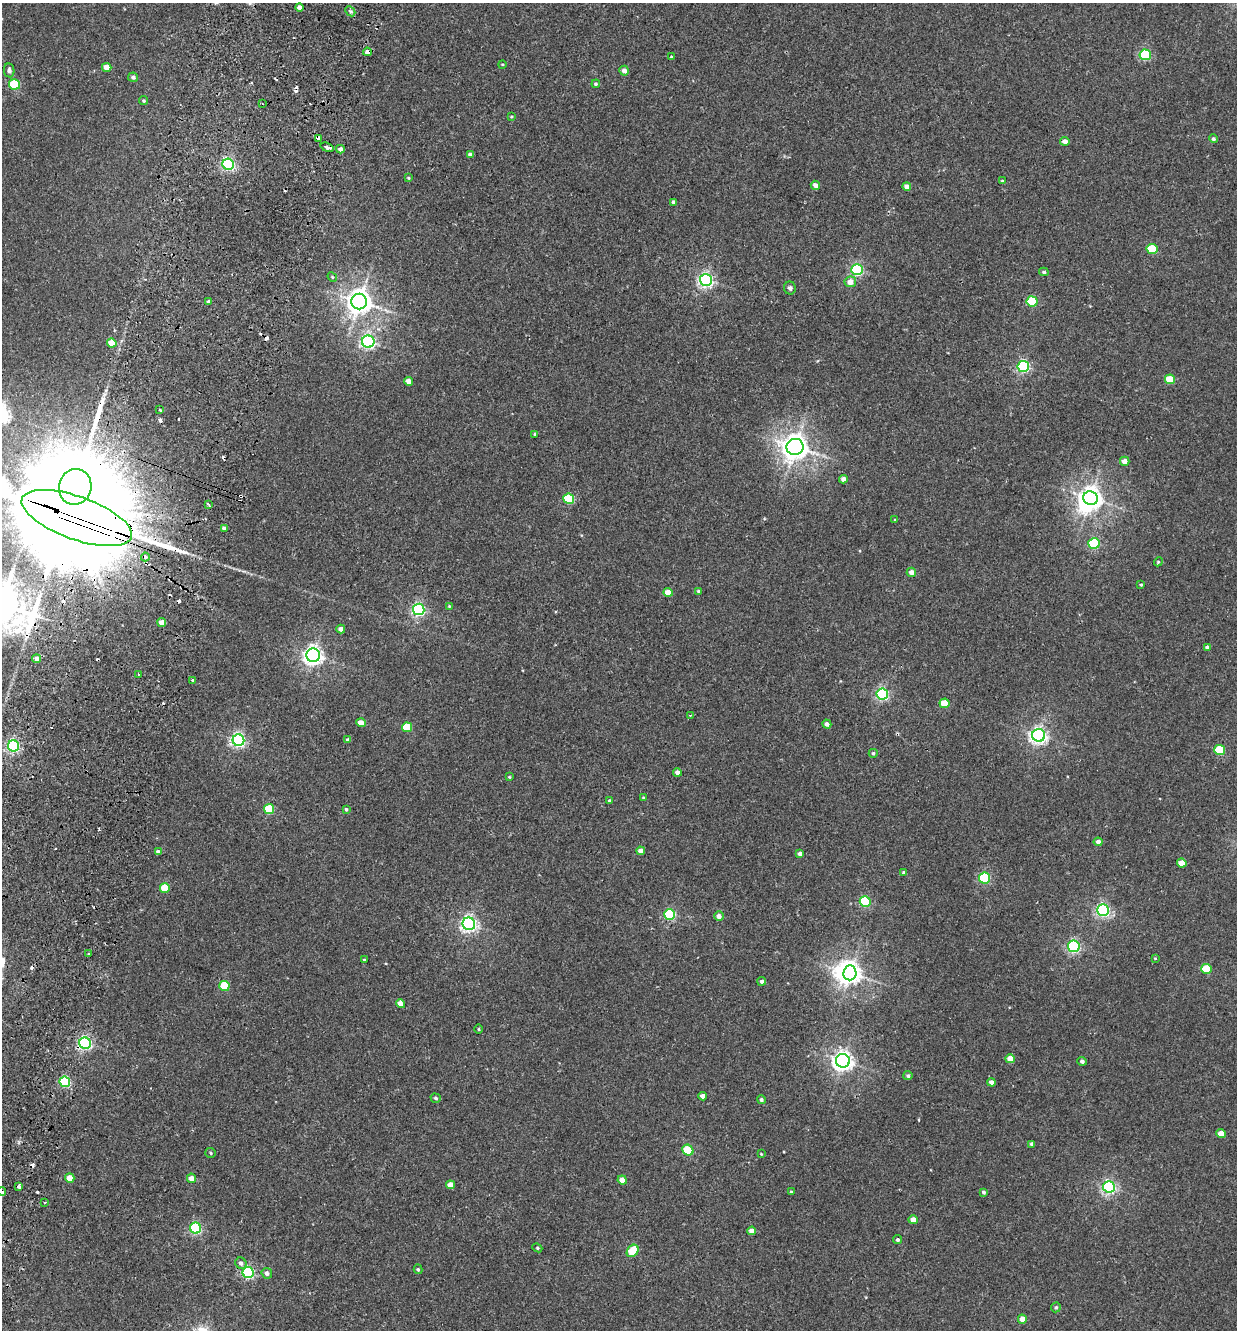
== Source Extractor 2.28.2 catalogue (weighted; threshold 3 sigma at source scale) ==
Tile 7 of 4 x 4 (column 3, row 2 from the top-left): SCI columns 2783-4017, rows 2677-4004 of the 5438 x 5356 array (HDU 1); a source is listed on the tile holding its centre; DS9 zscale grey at full resolution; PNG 1239 x 1332 px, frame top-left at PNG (2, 3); each listed source drawn as its Kron ellipse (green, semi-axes under 4 px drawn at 4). Shown black and unused: <1% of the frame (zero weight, under 2 of 3 exposures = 3% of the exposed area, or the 3 px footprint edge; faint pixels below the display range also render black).
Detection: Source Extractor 2.28.2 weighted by HDU 2 'WHT'; one run over the whole footprint, this tile lists its part. Background 0.026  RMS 0.0068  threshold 0.0307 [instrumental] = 3 sigma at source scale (4.5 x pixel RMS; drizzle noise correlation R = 1.50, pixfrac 1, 0.05/0.05 arcsec/px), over >= 5 px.
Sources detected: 168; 2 inside a brighter object's white glare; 17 cosmic-ray / hot-pixel residue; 1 long thin detection or spike segment (spike, bleed or trail) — neither listed nor drawn; the other 148 listed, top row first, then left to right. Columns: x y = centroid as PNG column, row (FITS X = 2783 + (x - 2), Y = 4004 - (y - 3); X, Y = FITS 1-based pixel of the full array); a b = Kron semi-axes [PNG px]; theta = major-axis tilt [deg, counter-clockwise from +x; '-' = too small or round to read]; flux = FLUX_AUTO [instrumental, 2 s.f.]
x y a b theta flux
299 7 4 4 - 3.8
350 11 6 4 -44 1.2
367 52 4 3 - 11
1145 55 6 5 - 62
671 57 3 2 - 0.53
502 64 4 3 - 0.55
107 67 5 4 - 8.1
9 70 7 5 -80 2.2
624 71 5 4 - 3.3
133 77 5 4 - 1.8
14 84 5 5 - 38
596 84 4 4 - 1
144 101 4 4 - 0.92
262 104 3 2 - 1.1
511 117 4 3 - 0.62
319 138 3 3 - 3.3
1213 139 4 4 - 1.6
1065 141 5 4 - 3.4
327 147 7 3 -19 5.9
340 149 4 4 - 2.3
470 154 4 3 - 2.2
228 164 6 5 - 130
408 178 4 3 - 0.76
1002 180 4 3 - 0.61
815 185 5 4 - 3.2
907 186 4 4 - 3.6
674 202 4 3 - 1.7
1152 249 5 5 - 28
857 270 6 5 - 94
1044 272 5 3 - 0.94
332 277 5 4 - 0.8
706 280 6 6 - 180
850 282 6 5 - 5.7
790 288 6 6 - 1.9
208 301 3 3 - 1.4
359 301 8 8 - 680
1032 301 5 5 - 40
368 342 6 6 - 170
112 343 5 4 - 13
1023 366 6 5 - 110
1170 379 5 4 - 16
409 381 4 4 - 6
160 410 4 3 - 0.82
535 434 4 3 - 0.79
795 447 8 8 - 790
1125 461 5 4 - 5.7
843 479 4 4 - 3.5
75 487 18 16 77 2400
1090 498 7 6 - 520
569 499 5 5 - 38
208 504 3 2 - 1.6
77 518 58 21 -20 39000
895 520 3 3 - 0.5
225 528 4 3 - 2.5
1094 544 5 5 - 59
145 557 4 3 - 4.7
1158 562 4 3 - 0.68
911 572 5 4 - 3.5
1141 585 3 3 - 0.9
698 591 4 4 - 0.83
668 592 5 4 - 9.2
449 606 4 4 - 0.68
419 609 5 5 - 130
162 623 4 4 - 8.6
341 629 4 4 - 4.1
1207 647 4 4 - 1.8
313 655 7 6 - 350
36 659 4 4 - 4.4
139 674 3 3 - 0.81
192 680 3 3 - 2.5
882 694 6 5 - 110
944 703 5 5 - 13
690 715 3 2 - 0.57
361 723 4 4 - 5.9
827 724 4 4 - 2.5
407 727 5 5 - 24
1039 735 6 6 - 250
238 740 6 5 - 150
348 740 4 4 - 2.3
13 746 5 5 - 130
1220 750 5 5 - 36
873 753 4 4 - 1.2
677 772 4 4 - 3.2
509 777 3 3 - 0.68
643 798 4 3 - 0.86
610 801 4 3 - 1.6
269 809 5 5 - 36
346 809 4 3 - 0.91
1098 842 4 4 - 3.1
641 851 4 4 - 4.6
158 852 4 4 - 2.7
800 854 4 3 - 2.1
1182 863 5 4 - 8.6
904 873 4 4 - 1.8
985 878 5 5 - 60
165 888 5 5 - 20
865 901 5 5 - 50
1103 910 6 5 - 150
670 914 5 5 - 67
719 916 5 4 - 3
469 924 6 6 - 220
1074 946 6 5 - 120
89 954 3 3 - 0.68
1155 958 4 3 - 0.52
364 960 4 4 - 0.86
1206 969 5 5 - 21
850 973 7 6 - 430
762 981 4 4 - 1.9
224 986 5 5 - 22
400 1004 4 4 - 5.8
479 1029 5 3 - 0.66
85 1043 6 5 - 140
1010 1059 4 4 - 7.3
843 1061 7 7 - 380
1082 1061 4 4 - 1.4
908 1076 4 4 - 1.6
65 1082 5 5 - 69
992 1082 4 4 - 3.5
703 1096 4 4 - 3.9
436 1098 5 4 - 1.2
761 1100 4 4 - 1.6
1221 1133 5 4 - 8.9
1032 1144 4 4 - 2.2
688 1150 6 5 - 34
211 1153 5 5 - 1
761 1154 4 3 - 0.58
70 1178 5 4 - 11
191 1178 5 4 - 4.7
622 1180 5 4 - 6.6
450 1185 4 4 - 6.5
18 1187 3 3 - 13
1109 1187 6 5 - 150
2 1191 4 3 - 3.4
791 1192 3 2 - 0.71
983 1192 4 4 - 1.4
45 1202 3 2 - 0.76
913 1220 4 4 - 5.5
196 1228 5 5 - 89
752 1231 4 4 - 5.3
898 1240 4 4 - 1.4
537 1248 5 4 - 0.87
633 1251 7 5 50 26
241 1263 6 5 - 2.5
418 1269 5 4 - 0.9
248 1273 5 5 - 100
267 1273 5 5 - 2.3
1056 1307 5 4 - 1.1
1022 1319 4 4 - 7
Overlapping masked pixels (flux is a lower limit): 9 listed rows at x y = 367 52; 319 138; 327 147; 75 487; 77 518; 145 557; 13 746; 85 1043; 2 1191
Isophote crosses this tile's border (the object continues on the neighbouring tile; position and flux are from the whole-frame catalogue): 2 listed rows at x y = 77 518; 2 1191